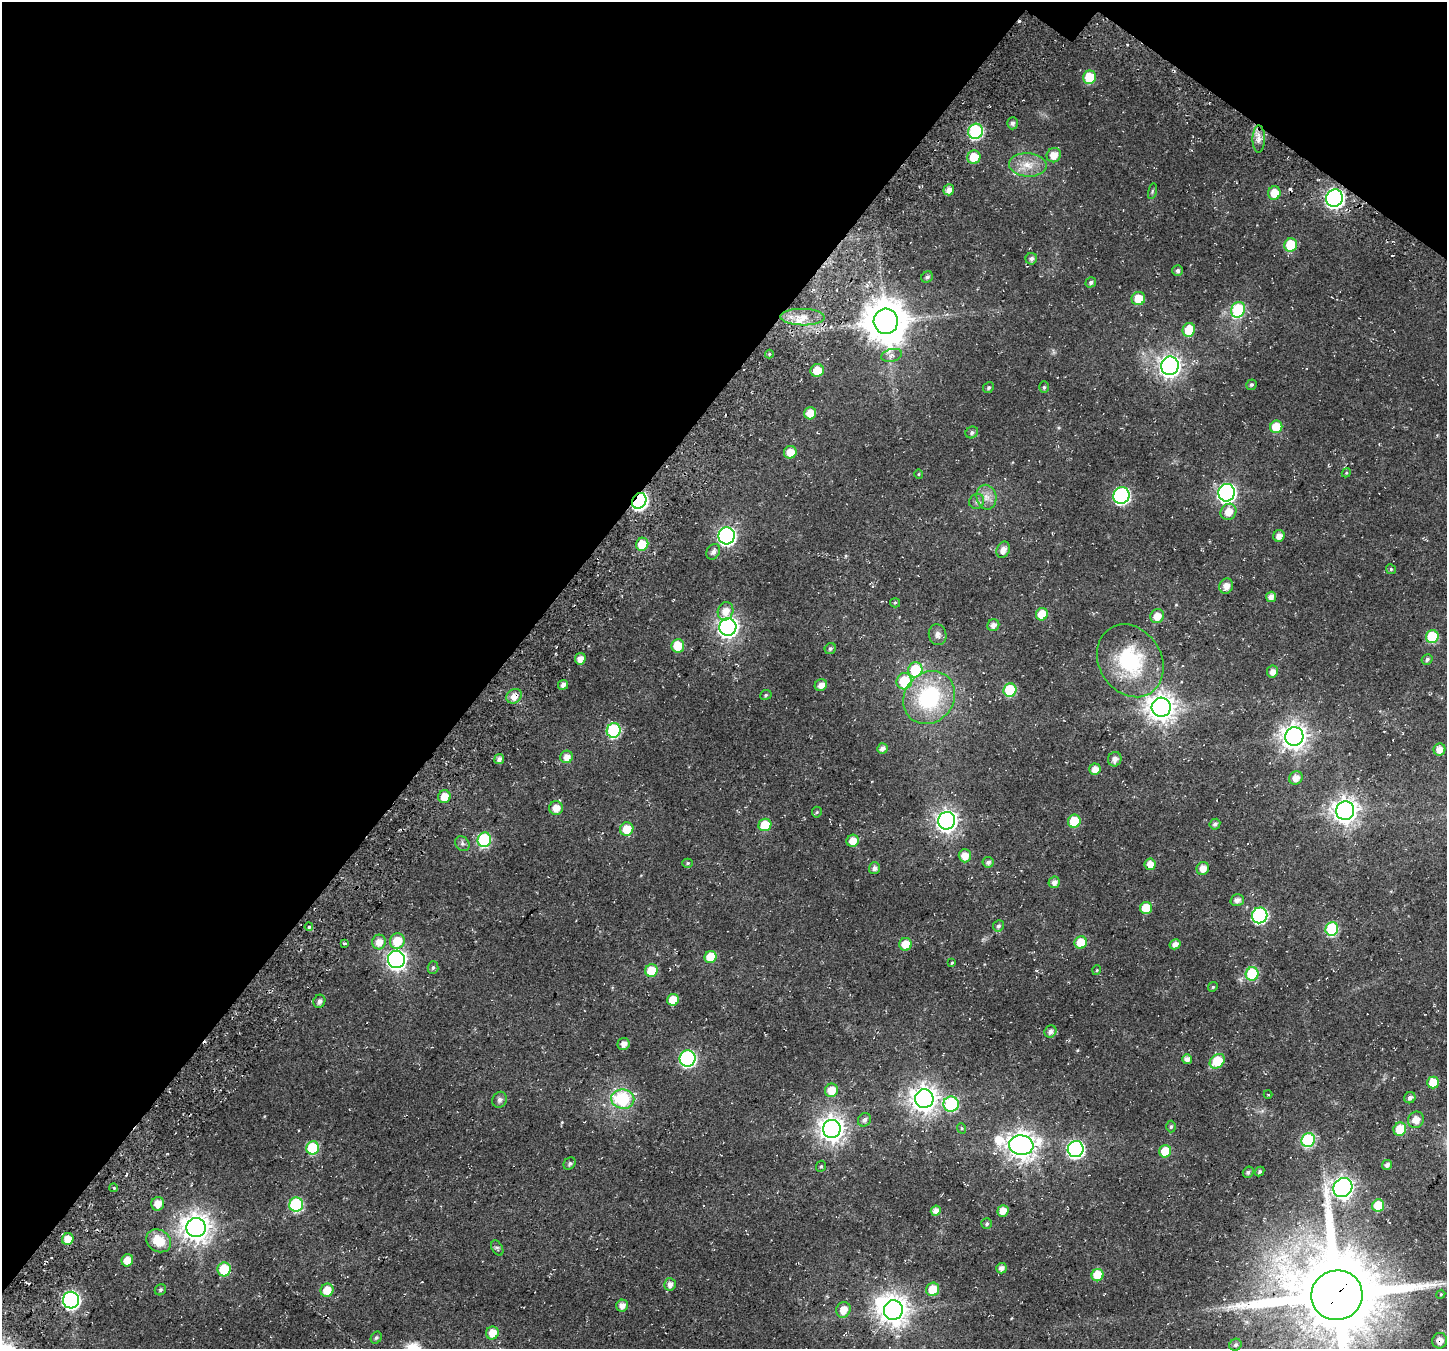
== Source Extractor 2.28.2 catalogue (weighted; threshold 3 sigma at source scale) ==
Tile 2 of 4 x 4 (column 2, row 1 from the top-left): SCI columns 1678-3122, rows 4520-5866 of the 6237 x 6280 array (HDU 1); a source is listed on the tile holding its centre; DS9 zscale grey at full resolution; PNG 1449 x 1351 px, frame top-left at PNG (2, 2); each listed source drawn as its Kron ellipse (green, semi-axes under 4 px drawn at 4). Shown black and unused: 37% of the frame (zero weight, under 3 of 4 exposures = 13% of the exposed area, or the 3 px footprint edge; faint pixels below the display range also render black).
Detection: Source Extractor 2.28.2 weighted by HDU 2 'WHT'; one run over the whole footprint, this tile lists its part. Background 0.0184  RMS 0.0048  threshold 0.0215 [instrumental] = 3 sigma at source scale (4.5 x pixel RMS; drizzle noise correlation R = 1.50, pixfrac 1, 0.0396/0.0396 arcsec/px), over >= 5 px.
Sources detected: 185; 1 inside a brighter object's white glare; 4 cosmic-ray / hot-pixel residue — neither listed nor drawn; the other 180 listed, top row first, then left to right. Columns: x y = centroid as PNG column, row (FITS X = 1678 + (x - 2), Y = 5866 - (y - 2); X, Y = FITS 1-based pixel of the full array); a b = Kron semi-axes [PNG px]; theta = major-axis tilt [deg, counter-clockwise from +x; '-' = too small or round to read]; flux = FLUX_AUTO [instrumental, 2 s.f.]
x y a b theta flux
1090 77 7 6 - 17
1012 123 6 5 - 1.6
976 131 8 7 - 53
1259 139 14 6 90 2.9
1054 155 7 7 - 5.5
974 157 7 6 - 9.9
1028 165 19 11 -4 7.4
949 190 6 5 - 2.8
1152 191 8 3 77 0.61
1274 193 7 6 - 6.8
1334 198 9 8 - 190
1291 245 7 6 - 16
1031 259 6 5 - 1.5
1178 271 5 5 - 1.3
927 277 6 5 - 1.2
1091 282 5 5 - 1.3
1138 299 7 6 - 7.9
1238 310 8 7 - 30
803 317 22 8 -1 6.4
886 321 12 12 - 1700
1189 330 7 6 - 11
769 354 4 4 - 0.51
892 355 10 6 14 1.9
1170 366 9 8 - 310
817 370 7 6 - 7.1
1251 385 6 5 - 0.97
1044 387 6 5 - 0.85
988 388 6 5 - 0.92
810 413 6 6 - 6.9
1276 427 6 6 - 11
972 432 6 5 - 1.2
790 452 6 6 - 6.1
1346 473 5 3 - 0.5
919 474 5 3 - 0.44
1227 493 9 8 - 170
1121 495 8 8 - 92
986 497 12 10 -77 4.1
639 501 8 6 59 110
977 501 8 7 - 1.7
1229 512 8 7 - 5.4
727 536 8 8 - 150
1279 536 6 5 - 3.2
642 544 6 6 - 8.8
1003 550 8 6 65 3.7
713 552 8 6 60 1.9
1391 569 5 4 - 0.65
1226 586 8 7 - 3.7
1271 597 5 5 - 3.1
895 603 5 4 - 0.6
725 611 9 7 71 4.7
1042 614 6 6 - 8.9
1157 616 7 6 - 5.6
993 625 6 5 - 2.6
728 627 9 8 - 260
938 635 10 8 -73 2.3
1432 637 6 6 - 21
678 646 7 6 - 11
830 649 6 5 - 0.9
580 659 6 5 - 3.3
1427 659 6 4 30 1.2
1130 661 38 31 -58 39
915 670 7 7 - 21
1272 672 6 5 - 2.9
904 681 8 7 - 17
563 685 5 4 - 2
821 685 6 5 - 3.1
1010 690 7 6 - 27
766 695 6 4 24 0.73
514 696 8 7 - 4.3
929 697 28 24 51 45
1161 707 9 9 - 560
614 730 7 7 - 47
1294 736 9 9 - 450
882 748 5 5 - 2.2
1440 749 6 6 - 3.9
567 757 6 6 - 3.7
499 759 5 5 - 2.1
1115 759 7 6 - 2.6
1095 769 6 5 - 3.9
1296 778 7 6 - 3.7
444 797 6 6 - 6.3
556 808 7 7 - 5
1345 811 9 9 - 440
817 812 5 5 - 0.67
947 821 9 8 - 280
1074 821 6 6 - 13
1215 824 5 5 - 1.3
765 825 6 6 - 12
627 829 7 6 - 8.2
484 840 7 6 - 41
853 841 6 6 - 5.4
462 844 8 6 -48 1.3
965 856 6 6 - 4.9
988 862 6 5 - 1.5
688 863 5 4 - 0.71
1150 864 6 5 - 5
874 868 6 5 - 1.9
1203 868 6 6 - 4.2
1054 882 6 5 - 2.4
1237 900 7 6 - 2.3
1146 908 6 6 - 11
1260 915 8 7 - 74
998 926 6 5 - 1.2
309 927 4 4 - 1
1332 929 7 6 - 33
397 941 8 7 - 10
379 942 7 6 - 4.7
1081 943 6 6 - 11
344 944 3 3 - 1.3
905 944 6 6 - 7.8
1175 944 6 5 - 3.1
710 957 6 6 - 11
396 959 9 8 - 200
952 963 4 3 - 0.45
433 968 6 5 - 0.93
1097 970 5 3 - 0.44
651 971 6 6 - 12
1252 974 7 6 - 27
1213 987 5 4 - 0.61
673 1000 6 6 - 9.1
319 1001 7 6 - 2
1050 1032 6 5 - 2.1
624 1044 6 6 - 2.8
688 1058 8 8 - 87
1187 1059 5 5 - 2.6
1217 1061 8 6 42 16
1433 1082 6 6 - 7.9
831 1090 7 6 - 7.1
1268 1095 4 3 - 0.43
1410 1098 6 5 - 1.5
623 1099 11 9 -9 28
924 1099 9 9 - 520
500 1100 8 7 - 1.6
951 1104 7 7 - 45
864 1120 7 6 - 1.8
1416 1120 8 8 - 4.5
1171 1127 6 4 88 0.81
961 1128 5 3 - 0.5
832 1129 9 9 - 460
1400 1129 7 6 - 11
1308 1140 7 6 - 43
1021 1145 12 10 -9 570
313 1148 6 6 - 26
1076 1149 8 8 - 120
1165 1151 6 6 - 9.9
570 1163 7 5 45 1.2
1387 1165 5 5 - 1.7
821 1166 6 4 65 0.73
1248 1172 6 5 - 1.2
1260 1172 5 4 - 0.92
114 1188 4 3 - 0.5
1343 1188 10 8 44 280
158 1204 7 6 - 4.7
296 1205 7 7 - 46
1378 1206 6 6 - 14
936 1211 5 5 - 3
1003 1211 6 5 - 4.8
987 1224 5 5 - 0.81
196 1227 10 9 - 590
68 1239 6 5 - 6.2
159 1241 13 10 -34 11
497 1248 8 5 -61 0.97
127 1260 6 5 - 5.8
1001 1268 5 5 - 2.5
224 1269 7 6 - 18
1098 1275 6 6 - 12
670 1284 6 5 - 2.5
933 1289 7 6 - 9.4
160 1290 6 5 - 0.91
327 1290 7 6 - 7.1
1441 1294 4 3 - 0.44
1337 1295 26 25 - 7600
71 1300 8 8 - 140
622 1306 6 5 - 3
843 1310 8 7 - 5.3
893 1310 10 9 - 640
492 1333 6 6 - 6
376 1338 6 5 - 0.89
1440 1341 8 7 - 3.5
1235 1345 6 5 - 1.1
Overlapping masked pixels (flux is a lower limit): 6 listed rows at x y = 639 501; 728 627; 514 696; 1343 1188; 1337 1295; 1440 1341
Isophote crosses this tile's border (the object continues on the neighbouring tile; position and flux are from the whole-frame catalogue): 1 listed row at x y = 1337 1295